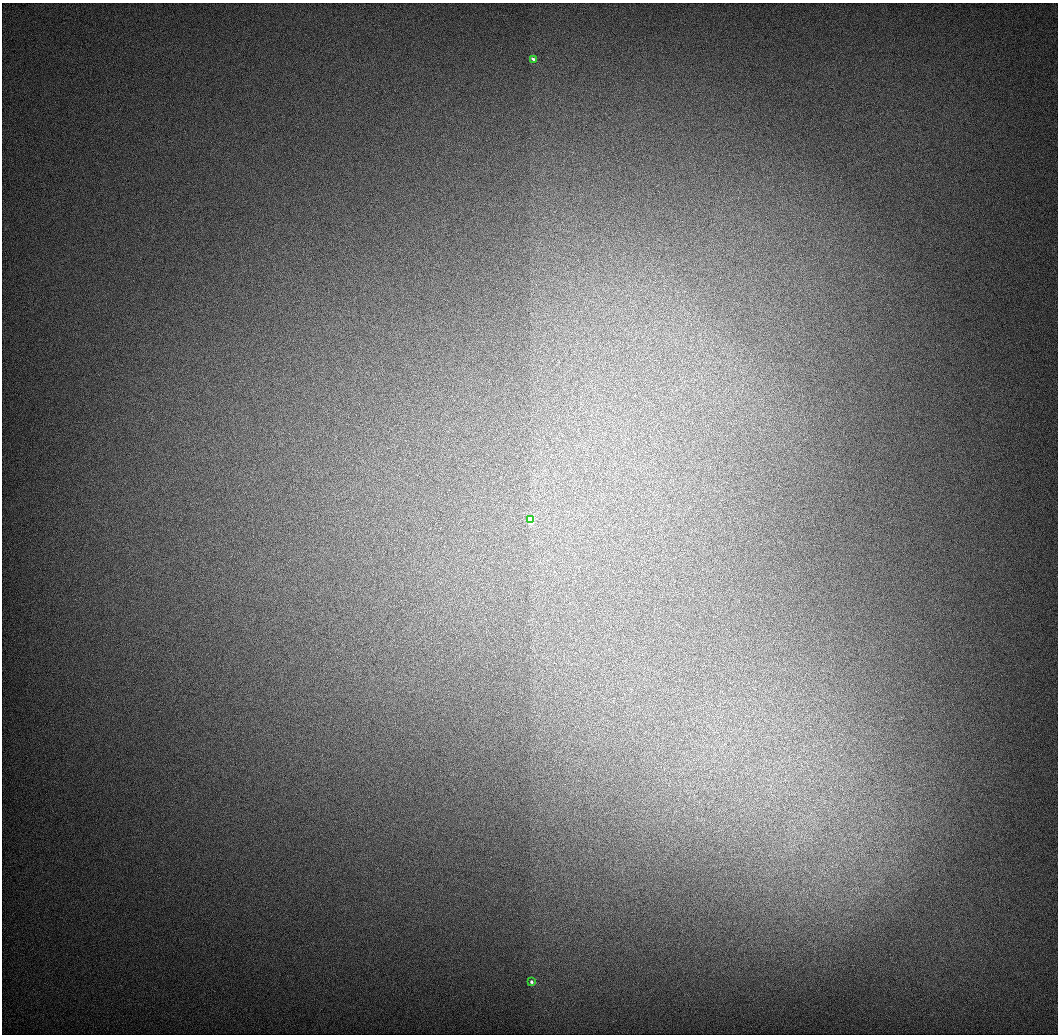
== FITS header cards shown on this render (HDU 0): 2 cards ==
NAXIS1  =                 1056 / Length of Axis 1 (Serial)
NAXIS2  =                 1032 / Length of Axis 2 (Parallel)

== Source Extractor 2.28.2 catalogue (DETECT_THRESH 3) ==
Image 1056 x 1032 px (HDU 0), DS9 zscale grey, 1 PNG px = 1 image px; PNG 1060 x 1036 px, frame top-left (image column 1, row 1032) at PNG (2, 3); each listed source drawn as its Kron ellipse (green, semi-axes under 4 px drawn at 4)
Background 524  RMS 4.3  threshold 12.8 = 3 sigma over >= 5 px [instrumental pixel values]
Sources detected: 3; all 3 listed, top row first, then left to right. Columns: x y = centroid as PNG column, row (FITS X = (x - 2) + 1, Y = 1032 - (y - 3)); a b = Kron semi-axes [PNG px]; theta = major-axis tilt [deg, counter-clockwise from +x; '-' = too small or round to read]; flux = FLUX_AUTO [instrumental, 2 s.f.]
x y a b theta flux
533 59 4 3 - 1000
530 520 4 3 - 33000
531 982 3 3 - 1200